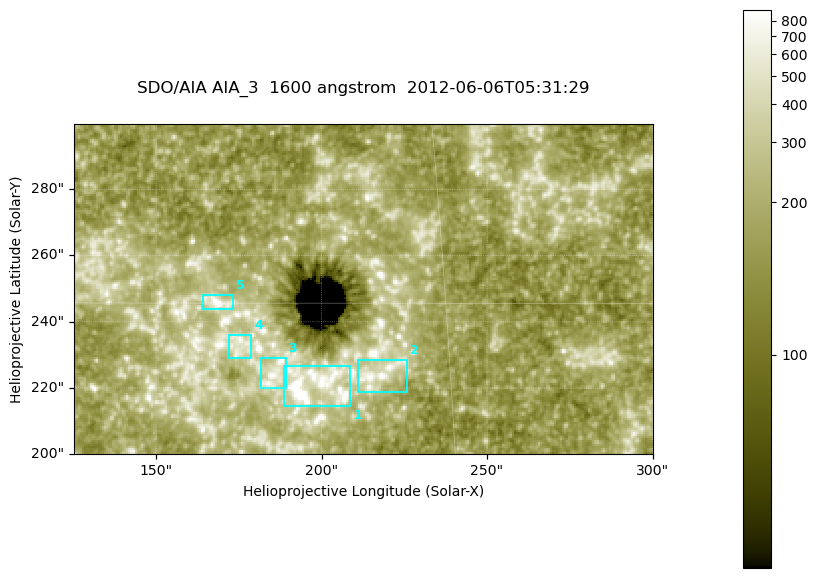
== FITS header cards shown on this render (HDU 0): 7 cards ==
TELESCOP= 'SDO/AIA '
INSTRUME= 'AIA_3   '
WAVELNTH=                 1600
WAVEUNIT= 'angstrom'
DATE-OBS= '2012-06-06T05:31:29.12'
CTYPE1  = 'HPLN-TAN'
CTYPE2  = 'HPLT-TAN'

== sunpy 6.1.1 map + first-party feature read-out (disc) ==
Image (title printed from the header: SDO/AIA AIA_3  1600 angstrom  2012-06-06T05:31:29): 287 x 164 px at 0.609 arcsec/px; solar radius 946 arcsec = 1552 px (partial field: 0.6% of the solar disc is inside the frame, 100% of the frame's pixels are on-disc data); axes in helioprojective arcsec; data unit not stated in the header (colour bar unlabelled)
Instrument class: DISC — disc imager (sunpy class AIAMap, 1600 A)
Bright regions (active regions / flare kernels): reference = the on-disc median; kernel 3 px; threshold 5 sigma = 313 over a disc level ~177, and >= 1.15x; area >= 47 px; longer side >= 3 px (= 1.8 arcsec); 5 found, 5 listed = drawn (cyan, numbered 1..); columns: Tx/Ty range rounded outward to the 2 arcsec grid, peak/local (2 s.f.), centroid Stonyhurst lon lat
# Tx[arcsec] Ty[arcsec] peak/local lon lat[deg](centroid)
1 188..210 214..228 15 +12 +13
2 210..226 218..230 4.8 +14 +14
3 182..190 220..230 4.6 +12 +14
4 172..180 228..236 3.8 +11 +14
5 164..174 244..248 6.3 +11 +15